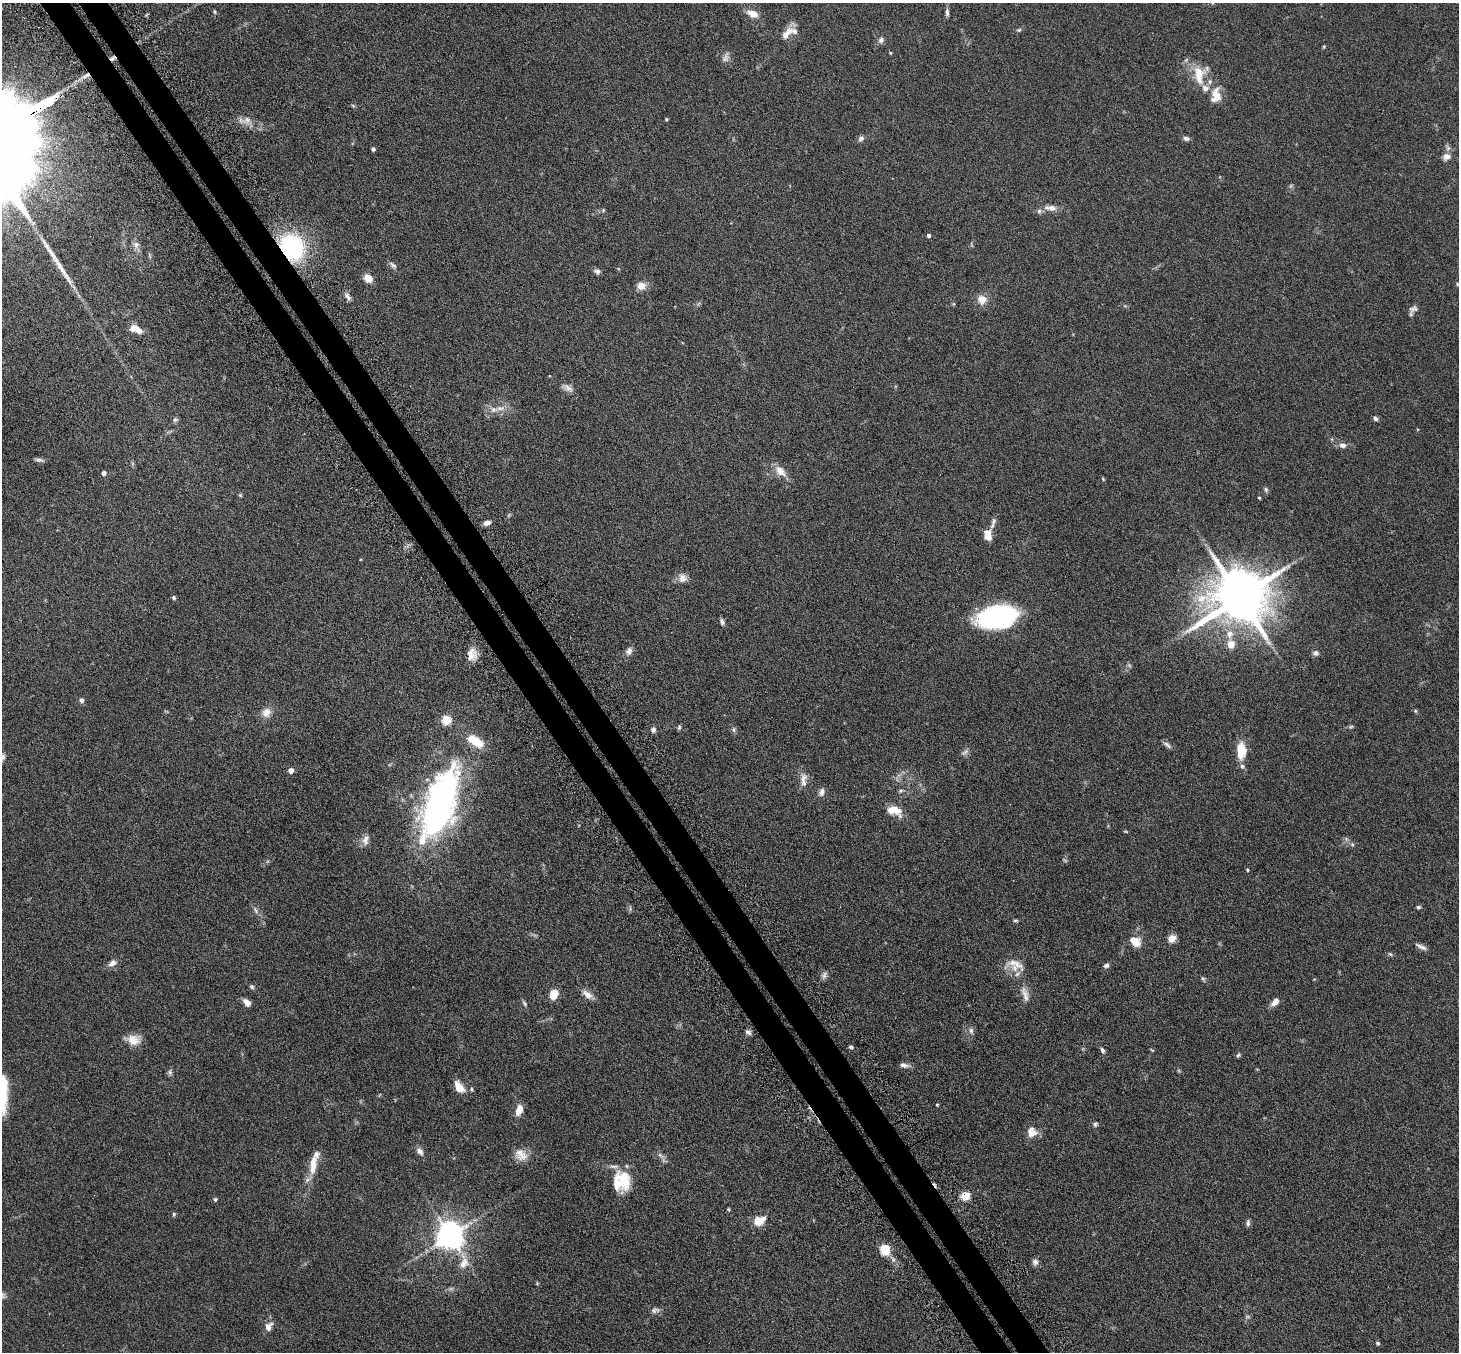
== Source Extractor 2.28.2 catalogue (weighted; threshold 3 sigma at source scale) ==
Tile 11 of 4 x 4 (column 3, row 3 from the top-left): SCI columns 2964-4420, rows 1539-2888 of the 5927 x 5916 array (HDU 1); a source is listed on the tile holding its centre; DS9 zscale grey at full resolution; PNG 1461 x 1354 px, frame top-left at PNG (2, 3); no overlay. Shown black and unused: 4% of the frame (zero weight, under 3 of 6 exposures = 4% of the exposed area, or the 3 px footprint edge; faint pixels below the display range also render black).
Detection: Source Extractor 2.28.2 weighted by HDU 2 'WHT'; one run over the whole footprint, this tile lists its part. Background 0.12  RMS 0.0045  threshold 0.0185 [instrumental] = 3 sigma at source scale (4.09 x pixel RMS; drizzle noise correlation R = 1.36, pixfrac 0.8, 0.05/0.05 arcsec/px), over >= 5 px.
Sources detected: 150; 8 too faint to see at this stretch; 1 cosmic-ray / hot-pixel residue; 1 long thin detection or spike segment (spike, bleed or trail) — not listed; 13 inside a brighter listed object's ellipse — not listed separately; the other 127 listed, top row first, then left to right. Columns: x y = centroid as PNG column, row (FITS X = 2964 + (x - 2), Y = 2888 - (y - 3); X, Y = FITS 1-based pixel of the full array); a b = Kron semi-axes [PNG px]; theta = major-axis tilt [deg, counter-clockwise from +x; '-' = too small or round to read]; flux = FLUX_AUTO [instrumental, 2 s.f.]
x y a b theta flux
947 12 11 5 -90 1.2
752 14 16 9 -22 3.9
1019 30 7 5 20 0.67
787 34 24 9 53 4.1
881 40 9 7 52 1.4
1324 47 5 4 - 0.41
890 53 5 3 - 0.37
726 57 15 8 66 1.9
1199 75 29 16 -87 9.8
1216 95 22 13 84 6.5
666 119 3 3 - 0.52
247 120 17 10 25 3.1
861 138 9 6 49 1.2
1186 138 8 5 -19 1.2
373 149 4 4 - 1
1446 157 10 8 29 2.7
1051 208 17 7 -5 3.2
603 210 5 5 - 0.51
928 235 4 4 - 1.1
136 245 9 9 - 1.9
291 247 24 20 -62 47
149 256 9 3 -69 0.54
393 265 12 6 -39 1.2
597 271 8 6 -29 1.3
368 278 9 7 -42 4.5
641 286 11 10 - 3.1
348 296 11 6 -54 1.5
982 299 12 11 - 4.2
1413 309 13 8 12 1.7
136 329 15 8 -22 4.2
567 387 18 7 -23 2.1
500 408 16 7 5 3.3
1375 418 7 5 -53 0.94
175 420 8 6 21 0.83
1343 445 9 7 -3 1.9
39 460 13 4 -9 1.1
780 471 16 9 -43 4.5
104 473 4 4 - 1.6
1103 479 5 3 - 0.38
1266 490 7 5 -75 0.82
240 495 5 4 - 0.49
1259 498 4 3 - 0.49
993 522 12 6 68 1.4
487 523 8 5 15 2.3
988 535 12 8 -85 4.8
683 578 12 11 - 2.7
1239 597 17 14 25 2600
174 598 5 4 - 0.63
997 616 31 17 12 86
722 622 7 5 -70 1.2
1230 634 14 11 87 4.6
629 651 11 8 72 1.9
1316 653 7 6 - 1.3
471 654 17 11 71 4.4
1129 665 6 5 - 0.68
81 700 6 5 - 1.3
1416 711 6 4 -70 0.48
266 712 12 10 57 3.7
446 720 5 5 - 23
679 727 7 5 88 0.64
1351 727 8 4 19 0.66
653 729 7 5 89 1.1
734 730 8 4 -90 0.78
1167 745 13 5 -39 1.2
1241 750 20 10 89 8.2
965 752 13 5 30 1.2
2 757 10 6 66 1.6
291 770 4 4 - 2.9
804 780 21 8 88 3.1
822 792 10 7 74 1.7
439 806 82 34 71 130
896 810 20 10 -52 4.8
365 840 15 8 80 2.4
1352 844 6 5 - 0.75
1247 870 4 3 - 0.42
1418 907 6 4 -12 0.65
255 910 10 5 -58 1.4
1015 920 7 3 0 0.56
1172 938 10 8 31 2.9
1135 941 14 9 -37 5.4
1421 947 17 5 -26 1.7
1390 954 6 5 - 0.62
112 963 12 8 35 2
1017 964 21 19 -30 6.6
1106 965 7 5 8 1.1
824 975 10 6 64 1.4
1203 979 7 4 -59 0.67
252 987 7 6 - 0.82
554 994 8 6 77 7.6
1025 994 22 7 -74 3.4
587 995 16 8 -36 2.8
247 1002 9 6 -46 2.8
1275 1002 11 6 46 2.7
524 1004 9 4 -58 0.82
971 1030 8 6 -88 1.2
748 1032 8 5 -18 1.1
134 1040 17 13 1 4.8
851 1047 5 4 - 0.87
1102 1050 8 5 -62 1
1238 1055 6 5 - 0.67
904 1065 13 6 -10 1.7
170 1072 9 5 -82 0.95
459 1087 13 8 -56 5.9
472 1089 6 4 -86 0.58
3 1099 40 11 -89 11
937 1105 4 3 - 0.46
519 1110 11 6 73 4.7
1095 1124 7 5 77 0.75
1032 1133 13 10 -3 3.8
420 1151 11 7 -51 1.9
521 1155 18 15 -37 4.7
313 1164 18 10 81 4.7
624 1179 28 14 -70 11
965 1196 5 5 - 19
215 1199 5 5 - 0.68
728 1209 4 3 - 0.55
174 1214 5 5 - 0.58
759 1221 16 11 27 5.5
1248 1223 8 5 84 1
450 1236 8 8 - 560
885 1249 9 8 - 9.9
464 1262 24 13 87 6.1
1035 1262 8 7 - 1.5
537 1283 5 4 - 0.42
655 1310 13 7 10 1.6
268 1327 12 8 61 2.7
1377 1343 4 4 - 0.75
Overlapping masked pixels (flux is a lower limit): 2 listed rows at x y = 291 247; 965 1196
Isophote crosses this tile's border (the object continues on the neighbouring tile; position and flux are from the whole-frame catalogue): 2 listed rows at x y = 2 757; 3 1099